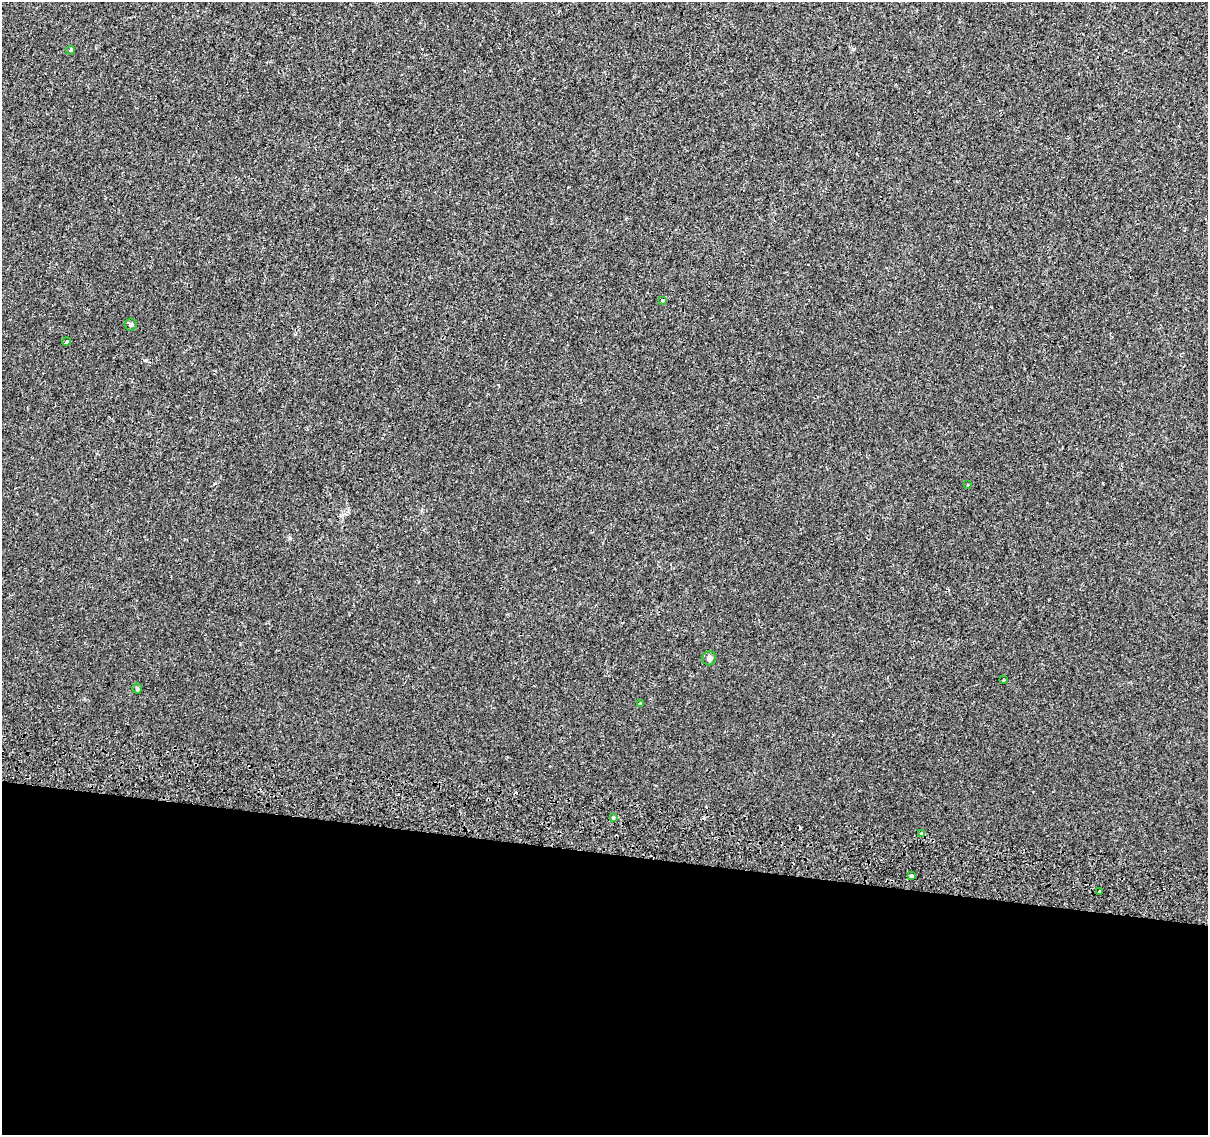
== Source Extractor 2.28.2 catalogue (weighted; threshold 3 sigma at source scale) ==
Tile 14 of 4 x 4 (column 2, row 4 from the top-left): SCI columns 1231-2436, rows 284-1416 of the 4868 x 5159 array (HDU 1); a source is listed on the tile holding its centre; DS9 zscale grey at full resolution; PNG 1210 x 1137 px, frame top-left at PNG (2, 2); each listed source drawn as its Kron ellipse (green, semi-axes under 4 px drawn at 4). Shown black and unused: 25% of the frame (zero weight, under 2 of 3 exposures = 3% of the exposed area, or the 3 px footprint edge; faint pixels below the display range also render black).
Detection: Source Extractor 2.28.2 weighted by HDU 2 'WHT'; one run over the whole footprint, this tile lists its part. Background 1.45e-04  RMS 0.0039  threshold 0.0174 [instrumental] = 3 sigma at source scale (4.5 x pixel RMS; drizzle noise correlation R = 1.50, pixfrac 1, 0.0396/0.0396 arcsec/px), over >= 5 px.
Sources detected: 17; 4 cosmic-ray / hot-pixel residue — neither listed nor drawn; the other 13 listed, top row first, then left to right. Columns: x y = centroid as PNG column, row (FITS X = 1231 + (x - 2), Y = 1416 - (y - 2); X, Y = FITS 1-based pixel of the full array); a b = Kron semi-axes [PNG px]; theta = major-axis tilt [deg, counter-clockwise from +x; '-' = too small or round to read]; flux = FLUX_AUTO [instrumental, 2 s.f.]
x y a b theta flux
71 50 4 4 - 0.69
663 300 3 3 - 1.5
131 324 6 6 - 0.67
66 342 4 3 - 1.9
968 485 3 3 - 1
709 658 7 7 - 1.1
1003 680 3 2 - 0.46
137 689 5 5 - 0.65
640 703 3 3 - 0.58
613 817 3 3 - 1.3
921 834 3 3 - 1.5
912 876 4 3 - 2.9
1099 892 3 3 - 15